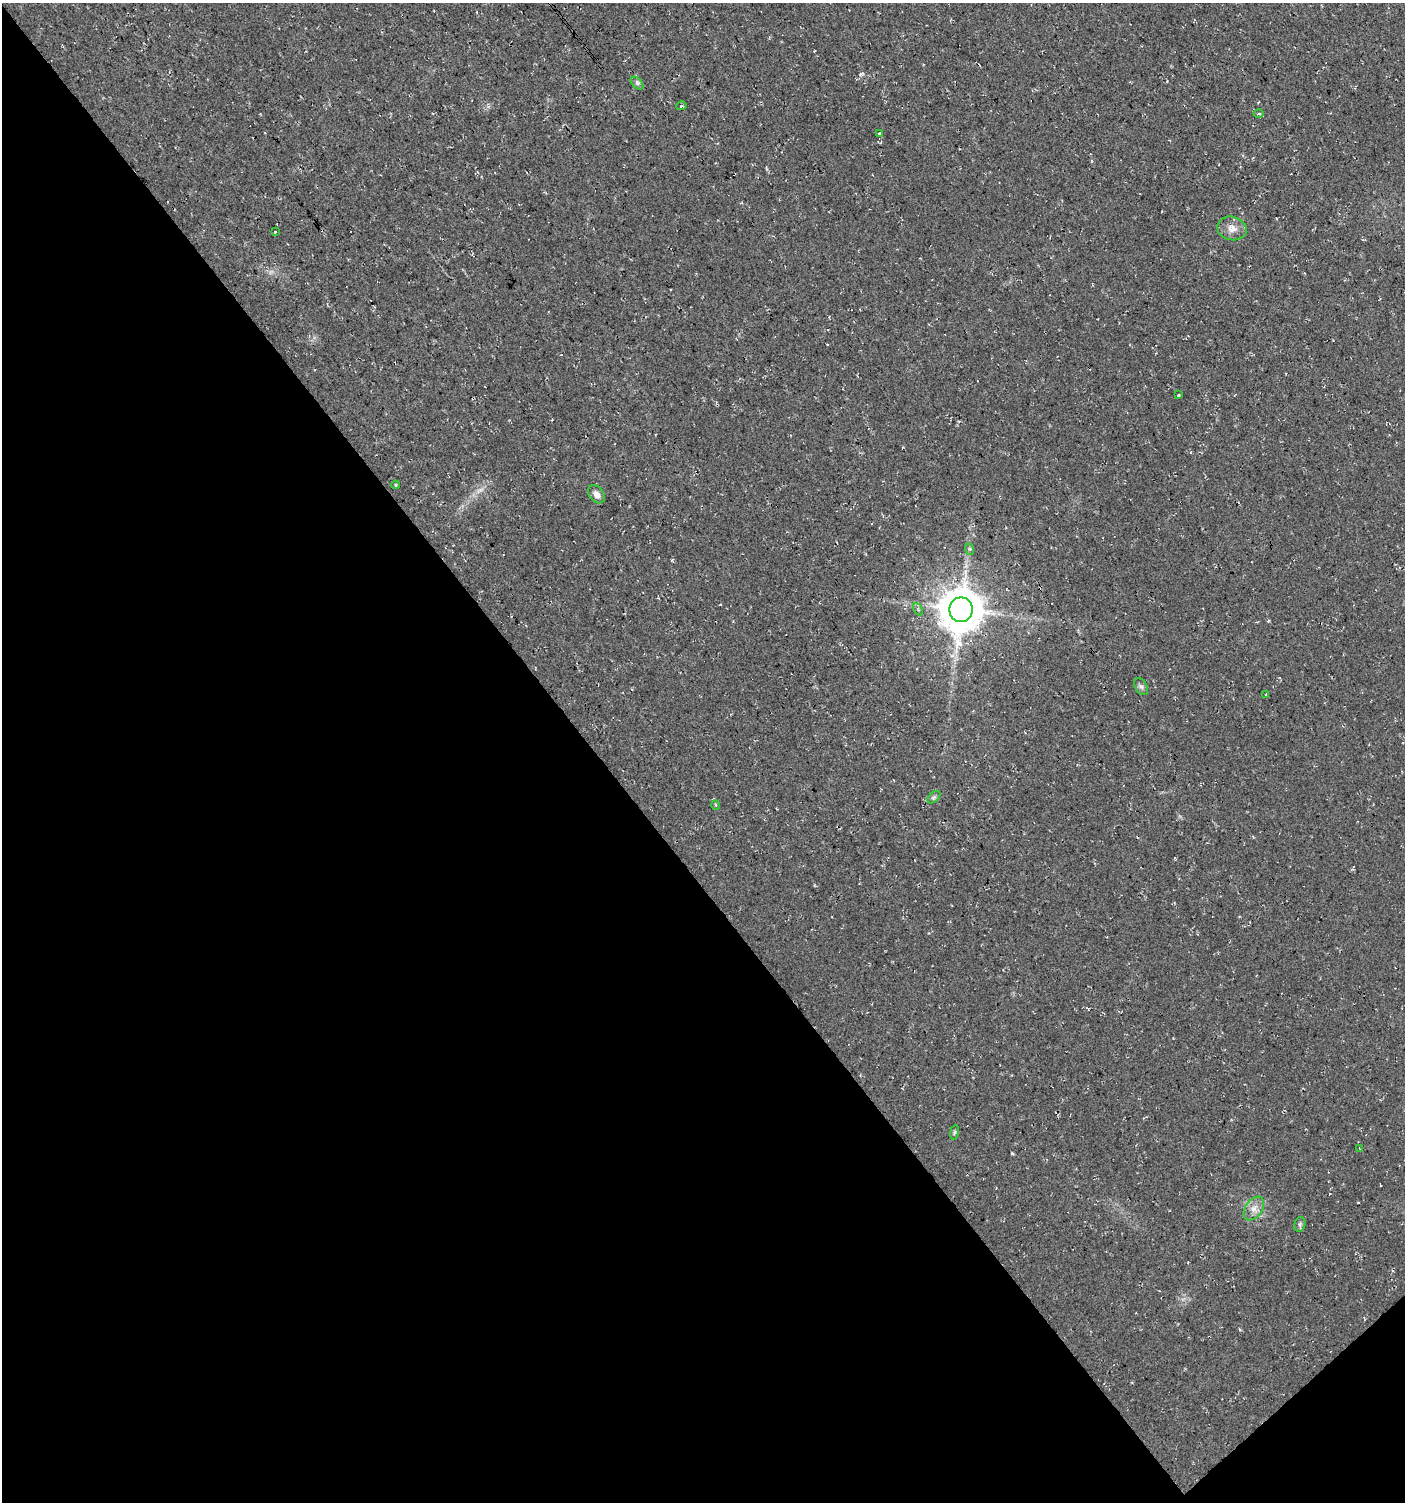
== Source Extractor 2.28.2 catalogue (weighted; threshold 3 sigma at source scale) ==
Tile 14 of 4 x 4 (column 2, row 4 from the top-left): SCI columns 1547-2949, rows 5-1504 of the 5964 x 6007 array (HDU 1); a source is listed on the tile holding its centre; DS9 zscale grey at full resolution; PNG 1407 x 1504 px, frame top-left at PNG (2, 3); each listed source drawn as its Kron ellipse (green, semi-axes under 4 px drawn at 4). Shown black and unused: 43% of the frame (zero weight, under 3 of 4 exposures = <1% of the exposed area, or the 3 px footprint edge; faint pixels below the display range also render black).
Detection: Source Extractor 2.28.2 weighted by HDU 2 'WHT'; one run over the whole footprint, this tile lists its part. Background 0.00915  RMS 0.0049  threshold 0.022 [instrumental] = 3 sigma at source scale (4.5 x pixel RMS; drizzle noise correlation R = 1.50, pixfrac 1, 0.0396/0.0396 arcsec/px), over >= 5 px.
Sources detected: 21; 1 cosmic-ray / hot-pixel residue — neither listed nor drawn; the other 20 listed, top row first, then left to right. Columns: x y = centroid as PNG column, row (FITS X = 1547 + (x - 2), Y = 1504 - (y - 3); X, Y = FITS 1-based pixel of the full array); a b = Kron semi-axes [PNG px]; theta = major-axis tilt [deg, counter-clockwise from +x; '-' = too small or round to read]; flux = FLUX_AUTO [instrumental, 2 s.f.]
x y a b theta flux
637 83 7 4 -45 1
682 106 5 3 - 0.57
1259 114 5 2 - 0.71
879 133 3 2 - 0.51
1232 228 15 11 -14 4.5
275 232 3 3 - 0.71
1178 395 3 2 - 0.43
395 485 4 3 - 0.78
596 494 10 7 -50 3.2
969 549 6 3 -69 0.82
918 609 6 4 -61 0.87
961 610 12 11 - 1800
1141 687 9 6 -61 1.5
1266 694 3 3 - 0.43
934 797 7 4 44 0.97
716 805 5 3 - 0.48
954 1132 7 4 81 0.77
1360 1149 3 2 - 0.38
1254 1208 13 8 56 3.8
1300 1224 7 5 76 1
Unlisted compact peaks at least as high as the median listed source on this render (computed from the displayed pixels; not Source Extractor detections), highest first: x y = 1012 1153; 861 74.